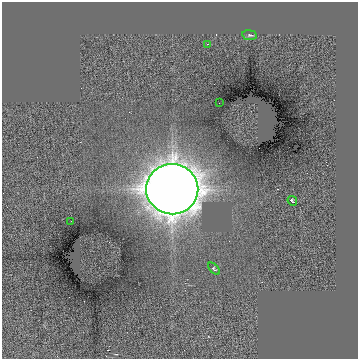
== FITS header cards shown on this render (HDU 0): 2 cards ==
NAXIS1  =                  356
NAXIS2  =                  357

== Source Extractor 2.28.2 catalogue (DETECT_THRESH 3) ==
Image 356 x 357 px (HDU 0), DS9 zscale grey, 1 PNG px = 1 image px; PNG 360 x 361 px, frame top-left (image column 1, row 357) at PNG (2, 2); each listed source drawn as its Kron ellipse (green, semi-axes under 4 px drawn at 4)
Background 4.41e-06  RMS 1.9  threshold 5.71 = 3 sigma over >= 5 px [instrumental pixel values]
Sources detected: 7; all 7 listed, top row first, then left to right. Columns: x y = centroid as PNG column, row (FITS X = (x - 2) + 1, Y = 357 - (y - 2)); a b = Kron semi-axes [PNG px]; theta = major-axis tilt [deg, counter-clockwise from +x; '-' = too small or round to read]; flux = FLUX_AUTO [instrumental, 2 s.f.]
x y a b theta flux
250 35 7 5 -8 240
207 44 3 2 - 180
219 103 2 2 - 78
172 189 26 25 - 340000
292 201 5 3 - 170
71 221 2 2 - 87
214 269 7 4 -46 170